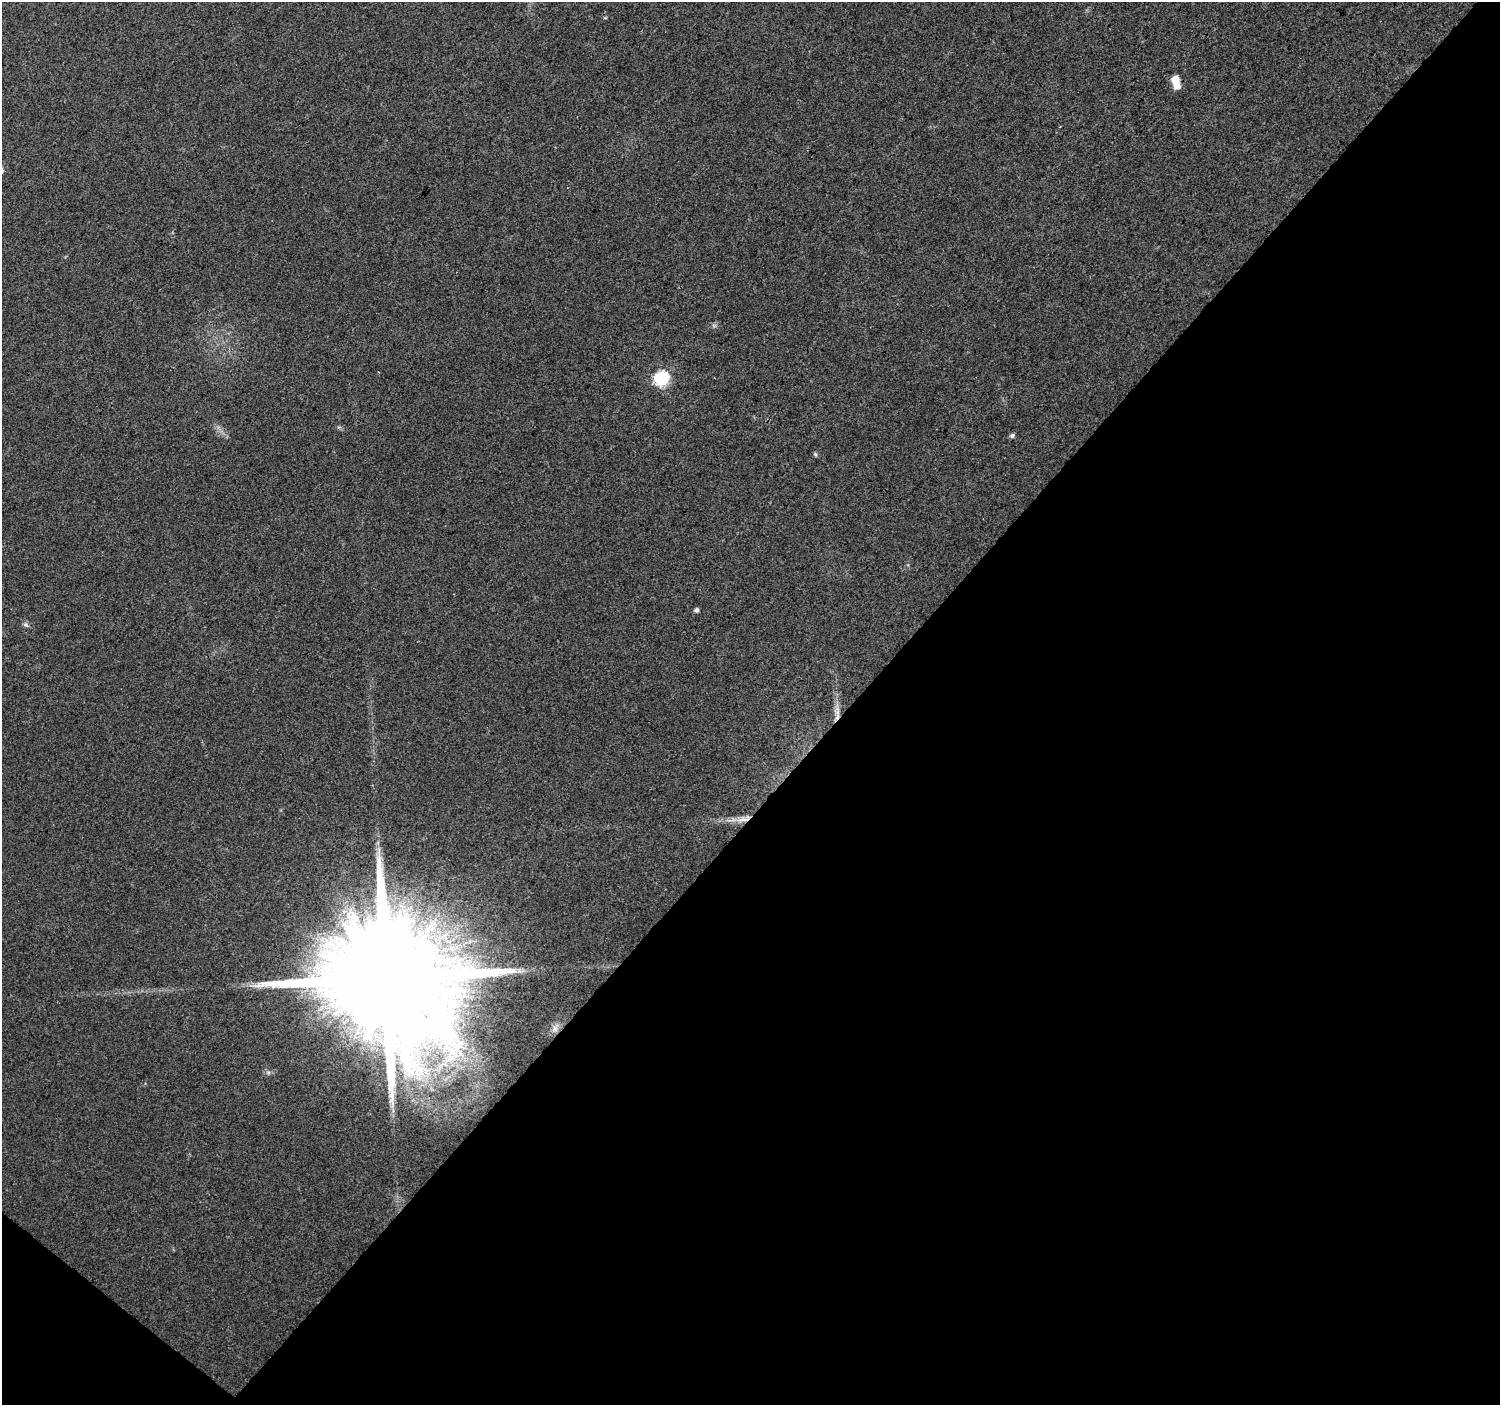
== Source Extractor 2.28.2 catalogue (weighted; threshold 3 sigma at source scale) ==
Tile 15 of 4 x 4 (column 3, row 4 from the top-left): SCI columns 3007-4504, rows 177-1579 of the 6010 x 6031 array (HDU 1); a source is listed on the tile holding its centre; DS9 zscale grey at full resolution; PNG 1502 x 1407 px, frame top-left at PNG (2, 2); no overlay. Shown black and unused: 44% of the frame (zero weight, under 3 of 4 exposures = <1% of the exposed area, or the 3 px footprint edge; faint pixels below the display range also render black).
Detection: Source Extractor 2.28.2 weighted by HDU 2 'WHT'; one run over the whole footprint, this tile lists its part. Background 0.0216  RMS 0.0035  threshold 0.0159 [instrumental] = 3 sigma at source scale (4.5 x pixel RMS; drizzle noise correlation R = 1.50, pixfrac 1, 0.0396/0.0396 arcsec/px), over >= 5 px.
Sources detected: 12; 1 inside a brighter listed object's ellipse — not listed separately; the other 11 listed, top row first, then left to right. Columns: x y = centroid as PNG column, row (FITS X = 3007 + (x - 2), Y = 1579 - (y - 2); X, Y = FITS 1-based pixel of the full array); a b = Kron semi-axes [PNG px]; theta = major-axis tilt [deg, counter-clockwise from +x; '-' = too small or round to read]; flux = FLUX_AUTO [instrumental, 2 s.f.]
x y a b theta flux
1175 80 6 6 - 5.2
661 379 7 7 - 63
1012 435 5 5 - 0.99
815 454 6 4 -46 0.54
696 610 5 4 - 1.1
26 625 9 6 -44 0.89
837 712 9 9 - 1.9
744 819 22 7 17 3.6
519 971 8 6 -89 1.3
385 979 34 29 49 21000
555 1029 12 8 72 1.9
Overlapping masked pixels (flux is a lower limit): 3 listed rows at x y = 837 712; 744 819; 385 979